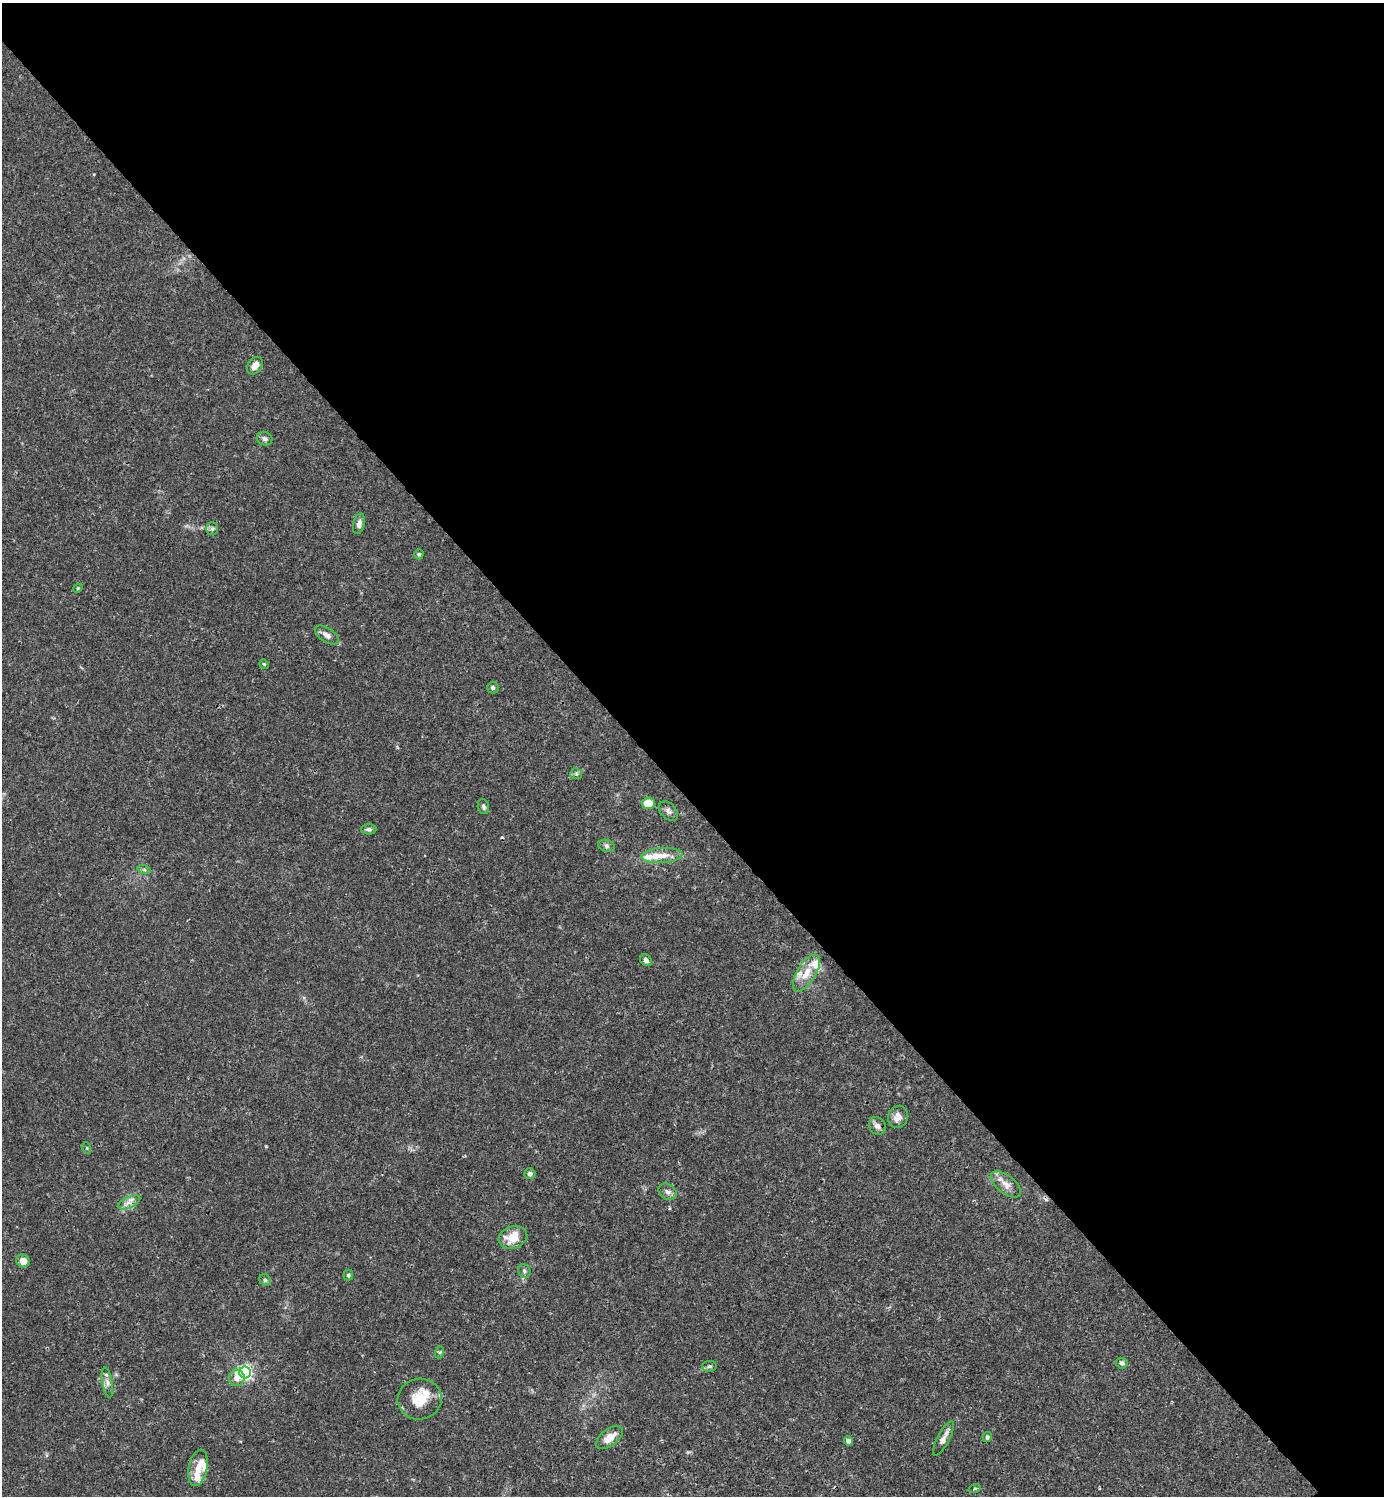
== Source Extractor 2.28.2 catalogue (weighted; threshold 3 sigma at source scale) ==
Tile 3 of 4 x 4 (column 3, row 1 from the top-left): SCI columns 3062-4443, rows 4484-5977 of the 5981 x 5982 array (HDU 1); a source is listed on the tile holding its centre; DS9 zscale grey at full resolution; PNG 1386 x 1498 px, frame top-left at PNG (2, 3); each listed source drawn as its Kron ellipse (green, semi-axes under 4 px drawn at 4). Shown black and unused: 54% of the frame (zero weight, under 3 of 4 exposures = <1% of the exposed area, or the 3 px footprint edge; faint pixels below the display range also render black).
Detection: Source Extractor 2.28.2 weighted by HDU 2 'WHT'; one run over the whole footprint, this tile lists its part. Background 0.015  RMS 0.0022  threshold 0.00979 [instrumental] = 3 sigma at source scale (4.5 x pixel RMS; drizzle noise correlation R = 1.50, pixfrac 1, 0.05/0.05 arcsec/px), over >= 5 px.
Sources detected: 53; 2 cosmic-ray / hot-pixel residue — neither listed nor drawn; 7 inside a brighter listed object's ellipse — not listed separately; the other 44 listed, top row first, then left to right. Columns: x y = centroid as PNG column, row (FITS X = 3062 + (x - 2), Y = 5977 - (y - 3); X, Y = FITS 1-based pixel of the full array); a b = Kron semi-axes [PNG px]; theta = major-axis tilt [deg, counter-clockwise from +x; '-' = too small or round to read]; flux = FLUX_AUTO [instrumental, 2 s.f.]
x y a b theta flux
255 366 10 7 53 1.7
265 439 8 6 -25 0.65
359 524 10 5 76 1
212 529 6 5 - 0.5
419 554 5 4 - 0.38
78 588 5 4 - 0.23
327 635 14 7 -33 1.2
264 664 5 4 - 0.21
493 688 6 5 - 0.49
576 774 6 5 - 0.44
648 803 6 5 - 3.5
484 807 8 5 -73 0.56
668 811 11 7 -48 0.84
369 829 7 5 2 0.56
607 846 8 6 -17 0.59
662 855 20 7 4 2.5
144 869 7 4 -20 0.37
646 960 6 5 - 0.62
806 973 21 9 59 3.2
898 1117 11 10 - 1.8
877 1126 9 8 - 1.1
87 1148 6 3 -71 0.23
530 1174 5 5 - 0.73
1006 1184 18 9 -38 2
668 1192 10 7 -35 0.92
129 1202 12 5 24 1.1
513 1237 15 11 20 4.3
23 1261 7 6 - 1.6
524 1271 7 6 - 0.56
348 1275 5 5 - 0.42
265 1280 6 5 - 0.35
440 1352 6 4 71 0.3
1122 1363 6 5 - 0.54
709 1366 7 5 3 0.45
245 1372 6 6 - 56
237 1378 8 8 - 1.6
107 1382 15 5 -81 1.1
420 1399 22 20 9 5.2
987 1437 5 4 - 0.54
609 1438 16 8 37 2.6
943 1439 19 6 62 1.4
848 1441 4 4 - 1.1
198 1468 18 9 78 2.7
974 1489 6 3 19 0.29